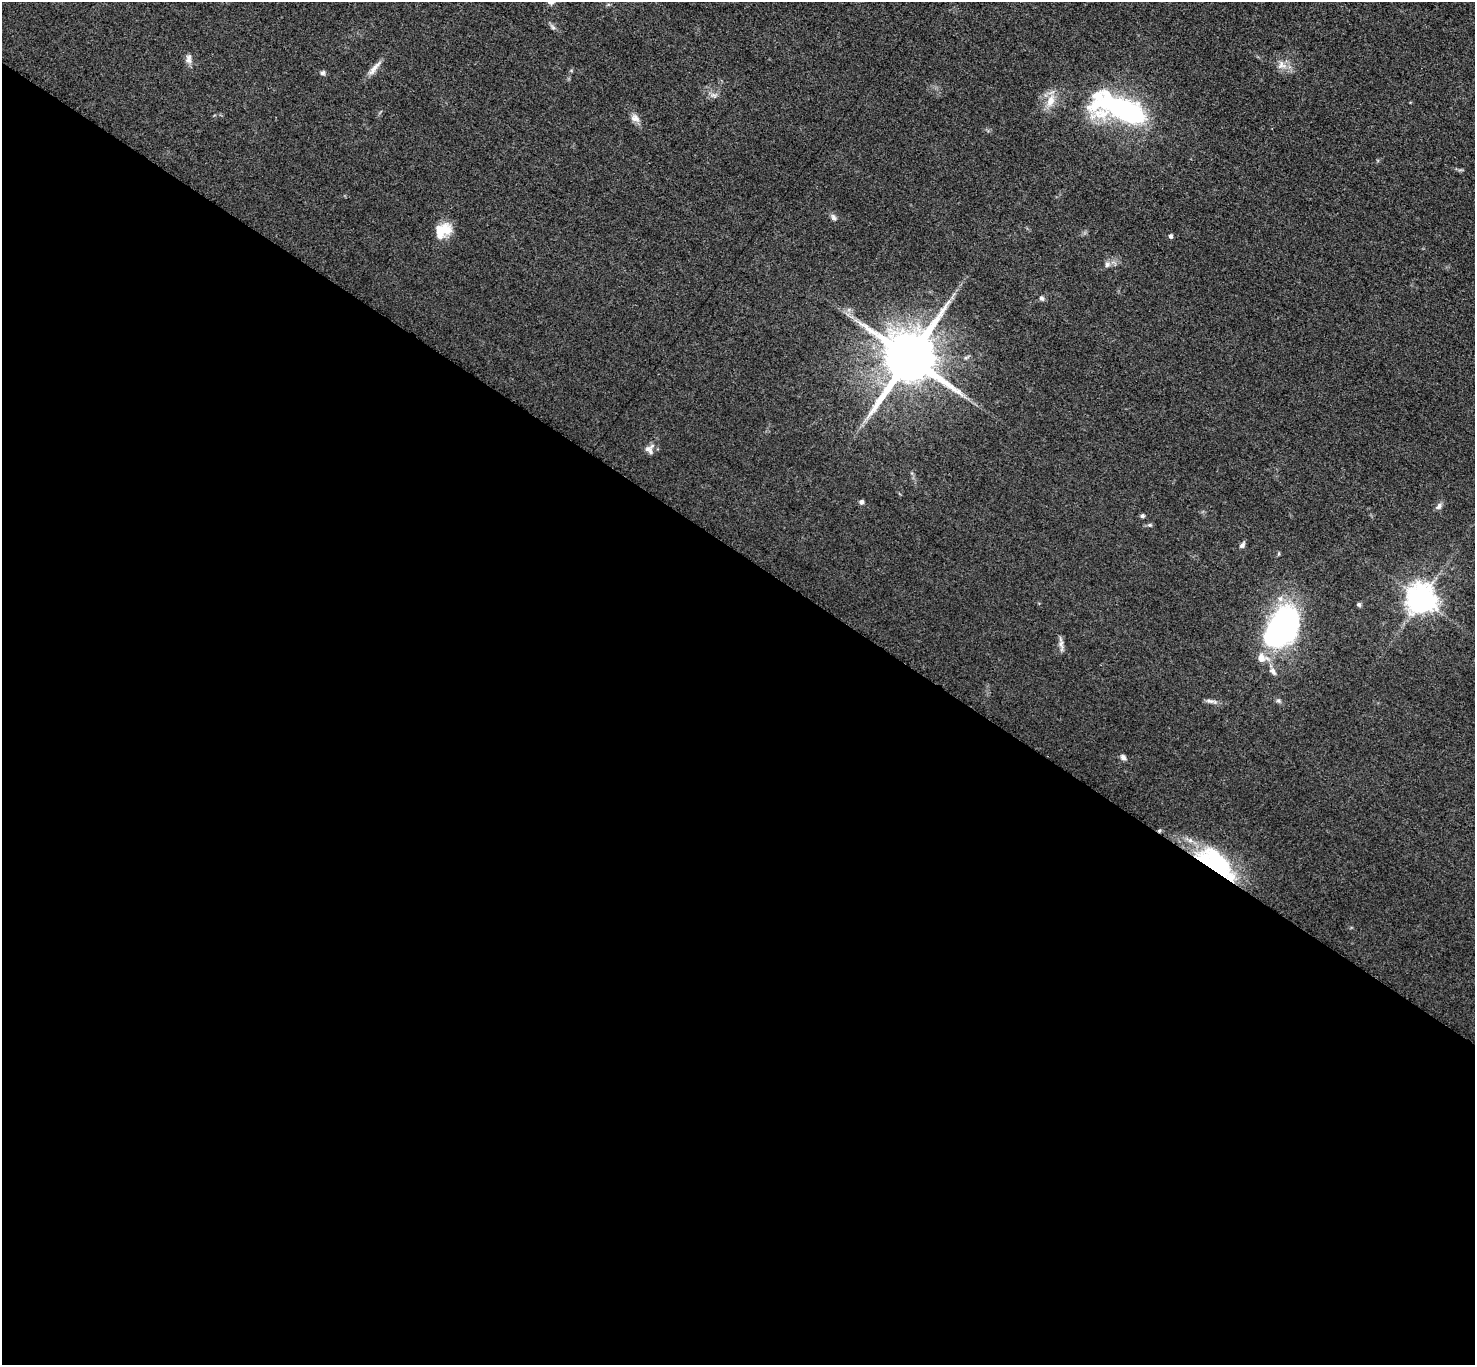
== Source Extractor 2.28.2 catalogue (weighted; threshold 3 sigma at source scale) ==
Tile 14 of 4 x 4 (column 2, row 4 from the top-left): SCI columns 1485-2957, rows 163-1525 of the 5911 x 5917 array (HDU 1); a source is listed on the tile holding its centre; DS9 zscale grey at full resolution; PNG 1477 x 1367 px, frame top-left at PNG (2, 2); no overlay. Shown black and unused: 60% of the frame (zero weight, under 3 of 5 exposures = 1% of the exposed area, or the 3 px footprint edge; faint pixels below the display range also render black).
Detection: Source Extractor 2.28.2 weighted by HDU 2 'WHT'; one run over the whole footprint, this tile lists its part. Background 0.0531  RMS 0.0058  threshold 0.026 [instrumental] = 3 sigma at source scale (4.5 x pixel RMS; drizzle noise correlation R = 1.50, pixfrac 1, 0.05/0.05 arcsec/px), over >= 5 px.
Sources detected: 34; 2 inside a brighter object's white glare — not listed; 1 inside a brighter listed object's ellipse — not listed separately; the other 31 listed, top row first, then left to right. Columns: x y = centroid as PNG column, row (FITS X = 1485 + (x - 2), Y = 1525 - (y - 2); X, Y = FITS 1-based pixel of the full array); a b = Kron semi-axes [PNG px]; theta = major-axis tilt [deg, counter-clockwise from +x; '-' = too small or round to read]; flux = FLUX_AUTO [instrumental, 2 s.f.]
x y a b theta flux
553 27 7 6 - 1.3
189 59 13 7 -89 2.7
1282 65 11 10 - 4.4
374 68 25 6 50 4.4
322 73 6 6 - 1.3
714 95 10 3 -21 1.3
1050 101 18 10 72 7.4
1126 111 45 16 -18 120
635 118 12 9 -40 3.3
833 217 10 6 -58 1.7
443 230 22 15 34 12
1170 236 5 4 - 1.5
1107 265 7 7 - 1.9
1041 298 7 5 -29 1.3
909 358 15 14 - 4200
649 449 13 11 53 3.4
861 502 5 5 - 1.7
1439 506 10 6 61 1.9
1142 516 6 5 - 1
1150 525 6 5 - 0.97
1242 545 8 6 45 1.6
1421 599 9 9 - 810
1359 605 6 5 - 1
1282 626 33 22 62 160
1061 643 18 5 -83 2.6
1262 658 14 11 -5 6
1273 671 12 6 -45 2.5
1211 701 16 5 -8 2.3
1278 701 7 5 -19 1.2
1123 757 8 6 -45 1.7
1216 863 44 20 -40 65
Overlapping masked pixels (flux is a lower limit): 1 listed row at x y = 1216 863